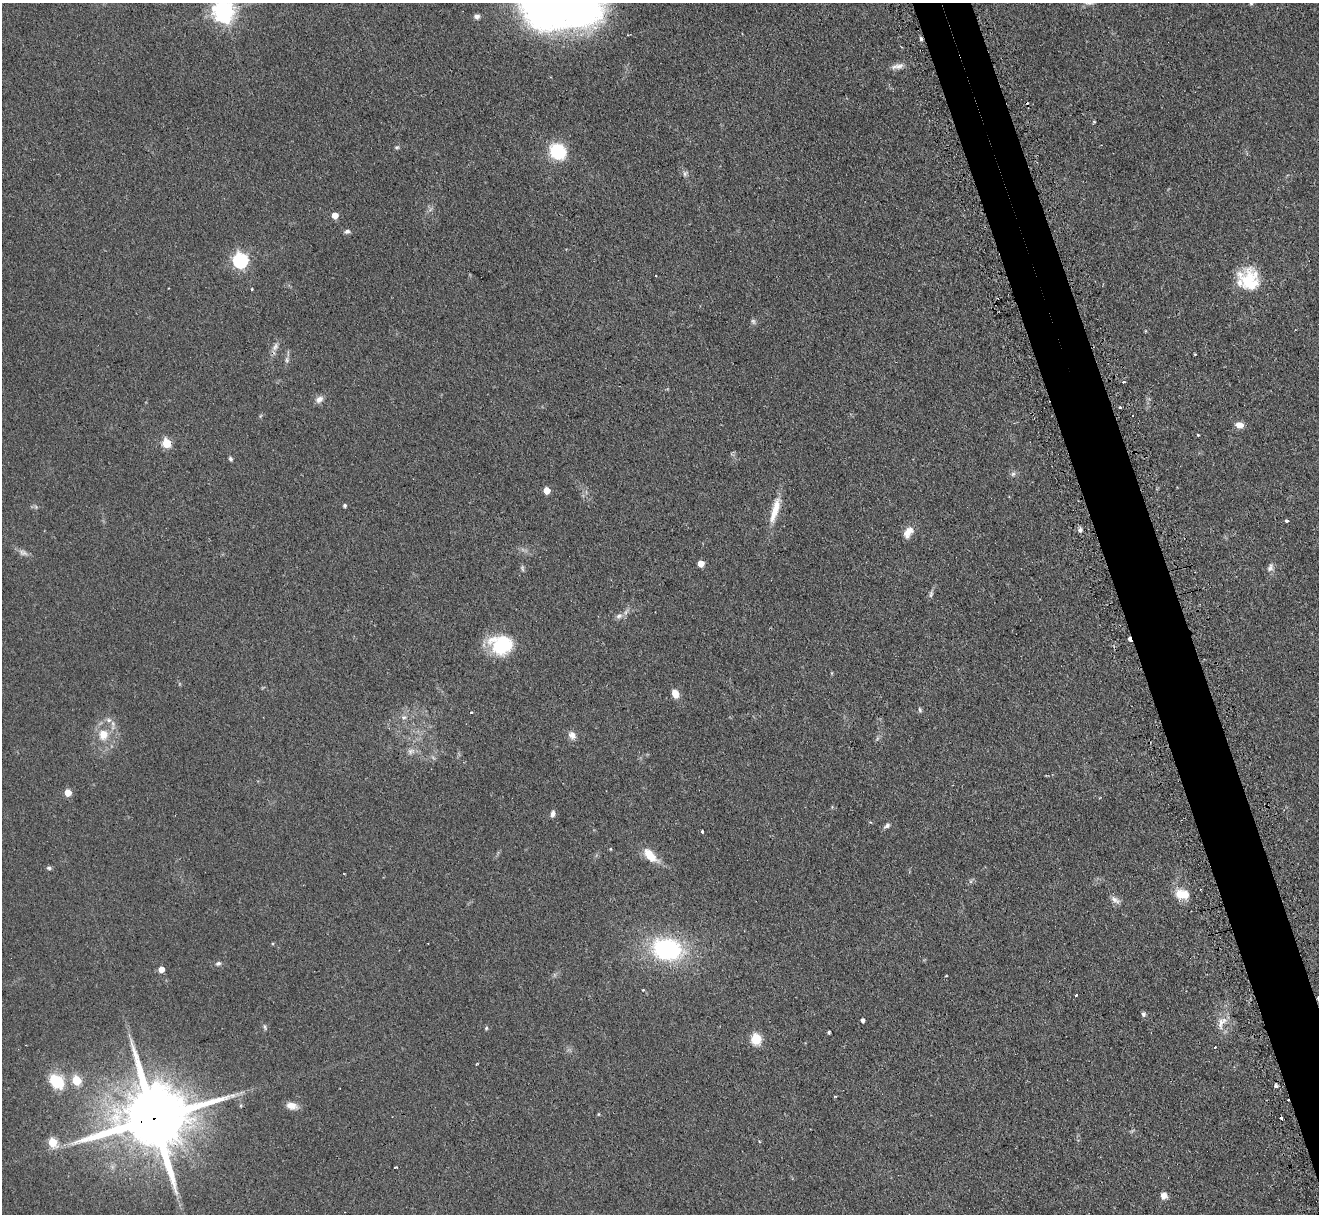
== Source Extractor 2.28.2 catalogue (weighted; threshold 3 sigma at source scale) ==
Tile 6 of 4 x 4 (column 2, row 2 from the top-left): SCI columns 1354-2670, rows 2597-3808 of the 5340 x 5316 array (HDU 1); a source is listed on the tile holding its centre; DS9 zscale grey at full resolution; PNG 1321 x 1216 px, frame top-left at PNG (2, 3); no overlay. Shown black and unused: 4% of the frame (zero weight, under 2 of 3 exposures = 4% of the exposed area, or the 3 px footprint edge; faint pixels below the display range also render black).
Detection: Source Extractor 2.28.2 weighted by HDU 2 'WHT'; one run over the whole footprint, this tile lists its part. Background 0.0738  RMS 0.0062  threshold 0.0277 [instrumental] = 3 sigma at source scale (4.5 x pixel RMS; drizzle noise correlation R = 1.50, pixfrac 1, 0.05/0.05 arcsec/px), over >= 5 px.
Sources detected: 92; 1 inside a brighter object's white glare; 6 cosmic-ray / hot-pixel residue — not listed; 1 inside a brighter listed object's ellipse — not listed separately; the other 84 listed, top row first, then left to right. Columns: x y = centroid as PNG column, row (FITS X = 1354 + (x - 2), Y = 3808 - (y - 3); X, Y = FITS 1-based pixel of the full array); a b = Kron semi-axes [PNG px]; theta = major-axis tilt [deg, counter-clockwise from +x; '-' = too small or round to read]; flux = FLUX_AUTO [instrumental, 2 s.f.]
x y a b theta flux
1251 3 5 4 - 0.89
224 11 8 7 - 410
477 17 7 6 - 2.1
921 39 6 4 -74 1.1
898 66 18 7 12 3.7
1094 122 4 3 - 0.59
397 147 6 5 - 0.98
558 151 16 14 -43 31
685 173 9 6 57 1.6
335 215 5 5 - 7.2
347 231 8 5 11 1.6
240 260 7 7 - 120
656 276 2 2 - 0.54
1248 279 34 20 66 20
252 289 3 3 - 0.75
753 321 8 5 -73 1.3
1145 331 5 3 - 0.5
275 347 12 8 59 3.1
287 360 9 5 -85 1.6
1123 382 3 3 - 1.4
319 399 10 8 36 3.2
1120 407 3 3 - 0.99
260 416 6 4 70 0.71
1239 425 11 7 -8 4
1198 435 3 3 - 0.58
166 443 5 5 - 29
230 459 5 4 - 1.3
1013 474 6 6 - 1.5
547 490 5 5 - 10
345 505 4 4 - 1.3
36 507 6 5 - 1
775 510 37 9 74 11
1287 521 3 3 - 1.6
1080 530 6 5 - 1.7
908 532 17 10 58 6.1
23 553 14 7 -29 2.8
701 563 5 5 - 8.2
1270 567 13 7 72 2.7
522 568 9 5 -77 1.1
931 594 9 5 69 1.6
619 616 9 7 31 2.6
1129 639 4 2 - 6.3
501 645 22 18 -5 38
832 673 6 4 90 0.55
675 694 10 7 -69 5.5
920 710 7 4 -72 1
404 717 7 6 - 2.1
109 720 8 6 0 2.1
103 735 14 12 -88 9.8
572 735 10 8 -52 3.7
410 751 9 7 51 2.5
68 793 5 5 - 9.6
552 814 8 5 75 2.2
887 825 8 6 42 1.8
702 832 3 3 - 1.2
610 849 5 3 - 0.47
650 855 20 9 -46 12
49 868 7 5 -14 1.2
1182 894 17 12 -8 11
1115 900 15 7 -29 2.9
667 949 29 21 -11 73
218 963 7 5 17 1.4
161 969 5 4 - 6.1
946 976 3 2 - 0.69
1076 995 3 3 - 0.92
1318 998 4 3 - 1.9
1143 1014 6 5 - 1.4
862 1020 4 3 - 1.9
1222 1022 22 10 60 7.2
265 1027 8 4 -72 1.1
486 1028 5 5 - 0.84
829 1032 4 3 - 1.2
756 1039 6 5 - 47
1215 1047 3 2 - 0.92
476 1064 4 2 - 0.51
76 1080 5 5 - 25
56 1081 19 14 -42 19
1276 1086 4 3 - 2.6
292 1106 14 8 -15 5
598 1114 5 3 - 0.53
155 1118 26 17 15 7500
53 1142 6 5 - 26
395 1167 3 2 - 0.86
1164 1196 8 7 - 3.6
Overlapping masked pixels (flux is a lower limit): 4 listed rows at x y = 921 39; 1129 639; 1318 998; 155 1118
Isophote crosses this tile's border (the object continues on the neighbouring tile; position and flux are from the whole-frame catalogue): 3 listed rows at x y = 1251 3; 224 11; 1318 998